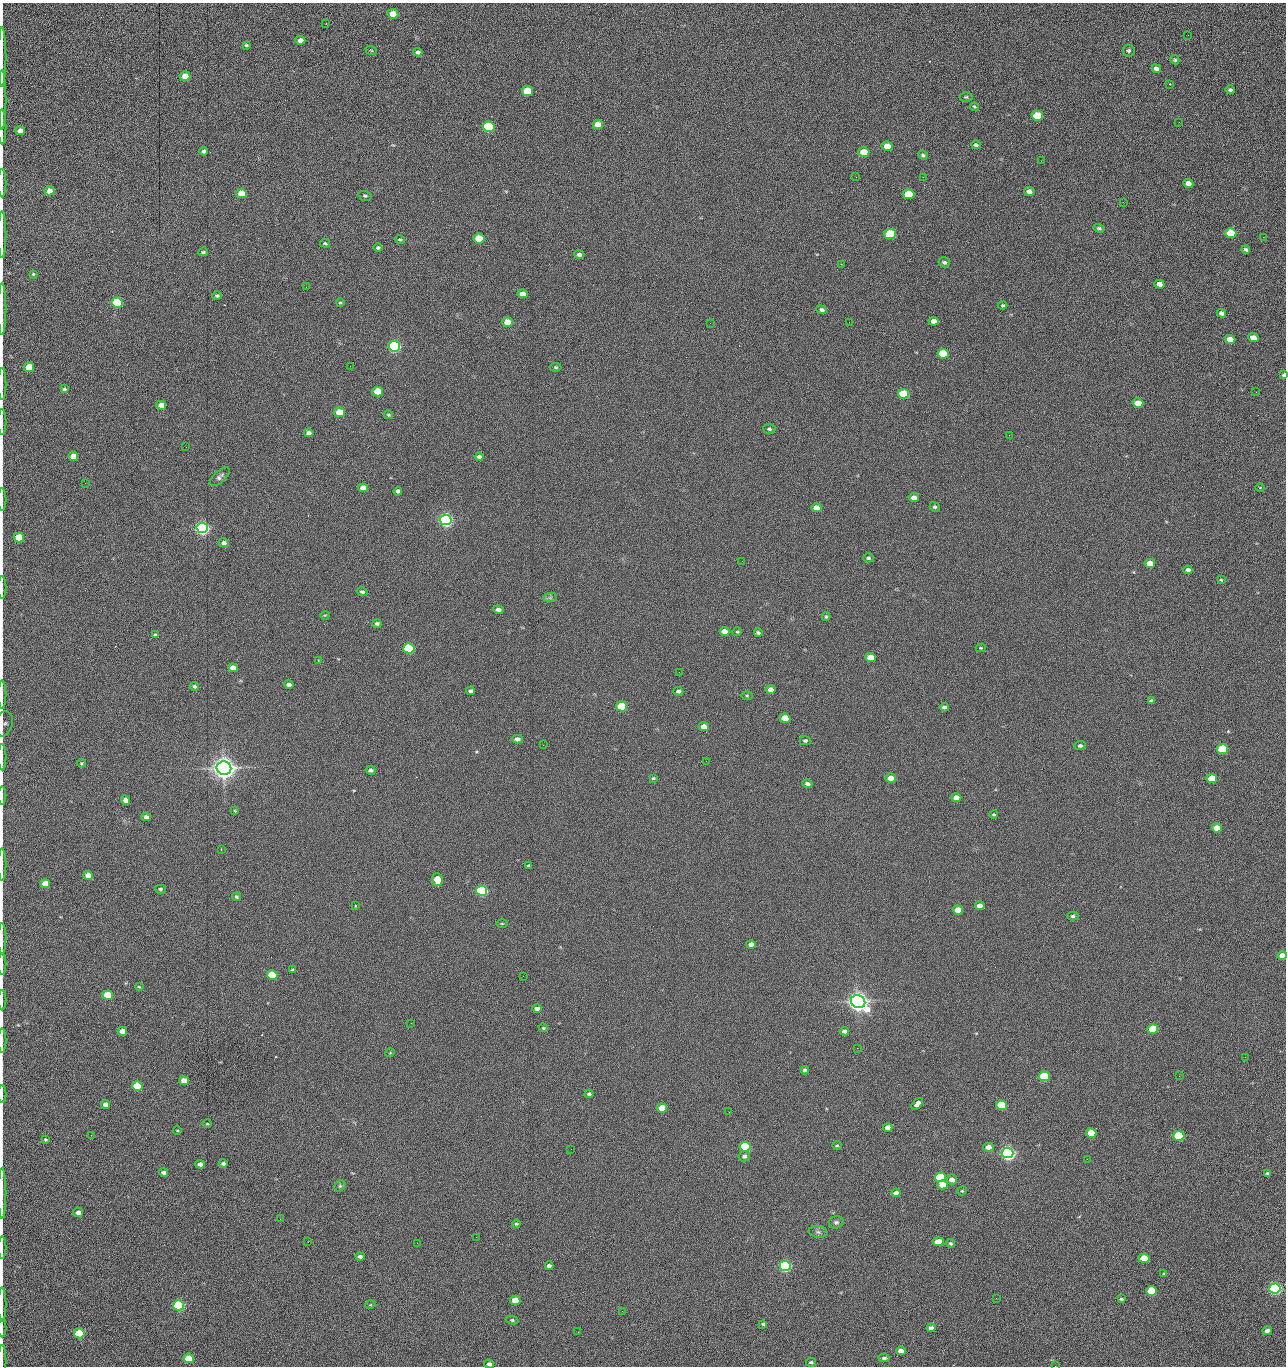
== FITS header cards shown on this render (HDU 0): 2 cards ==
NAXIS1  =                 1284 /fastest changing axis
NAXIS2  =                 1364 /next to fastest changing axis

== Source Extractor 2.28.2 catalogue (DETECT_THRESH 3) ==
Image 1284 x 1364 px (HDU 0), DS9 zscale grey, 1 PNG px = 1 image px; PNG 1288 x 1368 px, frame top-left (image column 1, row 1364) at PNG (2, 3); each listed source drawn as its Kron ellipse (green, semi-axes under 4 px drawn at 4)
Background 146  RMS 15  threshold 44.5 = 3 sigma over >= 5 px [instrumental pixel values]
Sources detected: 273; all 273 listed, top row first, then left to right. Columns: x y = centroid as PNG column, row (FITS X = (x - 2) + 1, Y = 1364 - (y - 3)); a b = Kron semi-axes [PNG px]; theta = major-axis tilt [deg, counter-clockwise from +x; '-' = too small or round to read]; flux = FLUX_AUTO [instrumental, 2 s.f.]
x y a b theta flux
393 14 5 4 - 1.3e+04
326 23 2 2 - 7.4e+02
1188 35 2 2 - 7.3e+02
300 40 5 4 - 4.9e+03
246 45 3 3 - 1.3e+03
371 50 6 3 -19 1.0e+03
1129 51 6 5 - 2.1e+03
418 52 4 4 - 2.5e+03
2 57 30 2 90 6.2e+03
1175 60 5 4 - 1.5e+03
1156 69 5 4 - 4.1e+03
185 76 5 4 - 1.4e+04
1170 84 3 2 - 8.1e+02
1230 90 5 4 - 2.1e+03
528 91 5 5 - 4.2e+04
966 97 6 4 0 1.5e+03
2 100 30 2 90 6.5e+03
974 107 4 3 - 1.1e+03
1037 116 6 5 - 6.1e+04
1179 122 2 2 - 7.3e+02
598 124 5 4 - 1.5e+04
2 127 17 2 90 3.1e+03
489 127 6 5 - 1.6e+05
20 131 5 4 - 5.3e+03
976 145 5 4 - 2.0e+03
887 146 5 4 - 1.2e+04
204 151 4 4 - 2.4e+03
864 152 5 5 - 2.8e+04
923 155 5 3 - 1.6e+03
1041 161 3 2 - 1.3e+03
856 177 2 2 - 1.5e+03
923 177 2 2 - 1.2e+04
2 183 14 2 90 2.7e+03
1188 183 5 4 - 6.3e+03
49 191 5 4 - 1.0e+04
1029 191 5 4 - 5.7e+03
241 193 5 5 - 2.1e+04
909 194 6 5 - 5.2e+04
365 196 7 4 -17 1.7e+03
1123 202 2 2 - 6.1e+02
1099 228 5 4 - 1.7e+03
1231 233 5 5 - 4.3e+04
2 234 23 2 90 4.6e+03
890 234 6 5 - 1.0e+05
1263 237 2 2 - 6.0e+02
479 238 5 5 - 4.1e+04
400 240 5 3 - 1.5e+03
325 243 5 3 - 1.4e+03
378 248 4 4 - 1.6e+03
1246 249 4 3 - 1.8e+03
203 252 5 3 - 1.3e+03
579 254 5 4 - 2.9e+03
944 262 6 5 - 2.1e+03
841 264 2 2 - 1.8e+04
33 274 4 4 - 1.1e+03
1159 284 5 4 - 7.2e+03
306 287 2 2 - 4.2e+02
523 294 5 4 - 9.4e+03
217 296 5 4 - 1.7e+03
117 303 5 5 - 1.0e+05
340 303 4 4 - 1.2e+03
1003 305 4 3 - 1.2e+03
2 309 26 2 90 4.9e+03
822 310 5 4 - 2.2e+03
1221 313 5 4 - 3.6e+03
934 321 5 4 - 7.8e+03
507 322 5 4 - 1.6e+04
849 322 2 2 - 4.5e+02
710 323 2 2 - 2.3e+03
1253 338 5 4 - 1.1e+04
1230 339 5 4 - 1.6e+04
394 346 6 5 - 3.0e+05
943 354 5 5 - 5.9e+04
350 366 2 2 - 1.5e+03
29 367 5 4 - 2.6e+04
556 367 6 4 -2 1.4e+03
1284 375 4 3 - 2.1e+03
2 384 16 2 90 3.0e+03
64 389 4 3 - 1.6e+03
378 391 5 5 - 3.7e+04
1256 392 2 2 - 6.6e+02
903 394 5 5 - 6.0e+04
1138 403 5 4 - 1.9e+04
161 405 5 4 - 8.6e+03
339 412 5 4 - 3.0e+04
388 415 5 3 - 1.1e+03
2 422 13 2 90 2.0e+03
769 429 6 5 - 1.9e+03
309 433 5 4 - 3.8e+03
1009 435 2 2 - 2.2e+03
186 447 2 2 - 1.7e+03
73 456 5 4 - 1.2e+04
479 457 4 4 - 2.6e+03
220 477 12 5 42 3.4e+03
85 483 2 2 - 6.4e+02
1260 487 5 3 - 8.0e+02
363 488 5 4 - 1.0e+04
398 491 4 4 - 2.7e+03
914 498 5 4 - 5.9e+03
2 499 11 2 90 2.1e+03
935 507 5 4 - 1.8e+03
816 508 5 4 - 8.7e+03
446 520 6 5 - 5.1e+05
202 528 6 5 - 5.4e+05
19 537 5 5 - 4.2e+04
224 543 5 4 - 4.0e+03
868 558 5 4 - 1.8e+03
742 561 2 2 - 4.4e+02
1150 563 5 4 - 1.3e+04
1188 570 4 4 - 3.7e+03
1221 580 4 3 - 1.0e+03
2 588 11 2 90 1.8e+03
362 592 5 4 - 2.2e+03
550 598 7 4 1 2.1e+03
498 610 5 4 - 4.6e+03
325 615 4 3 - 7.9e+02
826 617 4 3 - 1.4e+03
377 624 4 4 - 2.0e+03
725 632 5 4 - 1.0e+04
737 632 4 4 - 1.1e+03
758 633 4 3 - 1.9e+03
156 635 4 3 - 1.8e+03
409 648 5 5 - 1.6e+05
981 648 5 4 - 9.8e+02
870 657 5 4 - 1.4e+04
318 660 3 2 - 5.6e+02
233 668 5 4 - 7.5e+03
679 672 2 2 - 1.7e+03
289 684 5 4 - 4.2e+03
194 686 4 4 - 1.9e+03
771 690 5 4 - 6.3e+03
470 691 4 3 - 2.3e+03
678 691 5 4 - 2.5e+03
2 694 14 2 90 2.3e+03
747 695 5 3 - 1.1e+03
1151 701 4 3 - 1.6e+03
622 706 5 5 - 7.1e+04
944 707 4 3 - 2.6e+03
785 718 5 4 - 2.8e+04
3 724 13 9 71 3.6e+03
704 727 5 4 - 7.9e+03
517 739 5 4 - 4.5e+03
805 741 5 4 - 2.0e+03
543 745 2 2 - 2.1e+03
1080 746 5 4 - 2.1e+03
1223 749 5 5 - 7.8e+04
2 757 13 2 90 2.5e+03
706 761 2 2 - 1.6e+03
81 763 4 4 - 1.2e+03
224 768 7 6 - 1.6e+06
371 770 5 4 - 2.5e+03
653 778 4 3 - 1.1e+03
891 778 5 4 - 1.1e+04
1212 778 5 4 - 2.5e+04
807 784 5 4 - 3.1e+03
2 796 9 2 90 1.4e+03
956 798 5 4 - 8.3e+03
126 800 5 4 - 7.0e+03
235 811 4 4 - 1.0e+03
994 815 4 3 - 1.2e+03
146 817 4 4 - 3.8e+03
1217 828 5 4 - 1.6e+04
221 849 2 2 - 5.6e+02
2 865 16 2 90 2.9e+03
528 866 3 3 - 1.7e+03
88 876 5 4 - 1.3e+04
437 880 6 5 - 2.8e+04
45 884 5 4 - 1.6e+04
160 889 5 4 - 1.8e+03
482 891 5 5 - 2.4e+05
237 897 4 4 - 1.6e+03
355 906 3 2 - 1.0e+03
980 906 5 4 - 6.0e+03
958 910 5 4 - 1.9e+04
1073 916 6 4 -1 1.9e+03
502 923 5 3 - 9.6e+02
2 938 16 2 90 2.6e+03
751 944 5 4 - 6.3e+03
1282 955 4 4 - 7.3e+03
2 964 11 2 90 2.0e+03
292 970 4 3 - 1.8e+03
272 975 5 4 - 6.1e+04
523 976 2 2 - 1.3e+03
139 987 4 3 - 9.9e+02
108 995 5 5 - 7.6e+04
2 1000 10 2 90 1.7e+03
858 1002 7 6 - 1.3e+06
537 1008 4 3 - 4.2e+03
411 1023 2 2 - 3.6e+03
543 1028 5 3 - 9.6e+02
1153 1029 5 4 - 4.9e+04
122 1031 5 4 - 1.1e+04
844 1031 5 4 - 3.8e+03
2 1040 12 2 90 2.1e+03
857 1048 3 2 - 9.5e+02
390 1053 5 3 - 7.6e+02
1245 1057 2 2 - 1.3e+03
805 1070 4 4 - 3.3e+03
1044 1076 5 5 - 9.0e+04
1179 1076 2 2 - 1.8e+03
184 1081 5 4 - 1.2e+04
137 1086 5 5 - 6.6e+04
2 1094 9 2 90 1.5e+03
589 1094 4 3 - 2.0e+03
105 1104 4 4 - 5.4e+03
917 1104 7 4 48 4.6e+03
1001 1105 5 5 - 7.4e+04
662 1108 5 4 - 2.1e+04
729 1112 2 2 - 5.9e+02
207 1124 4 3 - 8.2e+02
888 1128 5 4 - 7.3e+03
177 1130 4 3 - 9.2e+02
1091 1133 5 4 - 3.2e+04
91 1135 3 2 - 1.7e+03
1179 1136 5 5 - 1.0e+05
45 1140 4 4 - 1.3e+03
837 1145 4 4 - 1.1e+03
745 1147 5 5 - 1.5e+05
988 1147 5 4 - 8.1e+03
571 1149 2 2 - 6.1e+02
1008 1153 6 5 - 6.3e+05
744 1156 6 5 - 3.1e+03
1087 1159 2 2 - 1.3e+03
223 1163 4 4 - 2.5e+03
200 1164 5 4 - 4.8e+03
164 1172 4 4 - 3.7e+03
1268 1173 4 3 - 1.9e+03
940 1177 5 5 - 1.5e+05
952 1179 5 5 - 6.8e+03
943 1185 5 4 - 1.7e+04
340 1186 6 5 - 1.6e+03
962 1191 5 4 - 1.2e+03
2 1193 25 2 90 4.5e+03
896 1193 4 4 - 4.4e+03
78 1212 5 4 - 4.5e+03
280 1219 2 2 - 1.4e+03
836 1222 7 6 - 2.5e+03
516 1224 4 3 - 1.4e+03
818 1232 9 6 -9 2.9e+03
476 1237 2 2 - 5.4e+03
308 1242 3 2 - 1.2e+03
938 1242 5 4 - 1.9e+04
417 1243 2 2 - 3.7e+03
950 1243 5 4 - 1.4e+03
2 1248 11 2 90 2.0e+03
360 1256 4 3 - 2.9e+03
1144 1258 5 4 - 2.7e+04
549 1266 4 4 - 3.2e+03
785 1266 5 5 - 3.1e+05
1164 1274 3 3 - 9.9e+02
1275 1288 5 5 - 3.7e+05
1152 1291 5 5 - 7.9e+04
996 1298 2 2 - 1.9e+03
1121 1299 4 3 - 1.6e+03
515 1300 5 4 - 1.8e+04
2 1305 17 2 90 3.1e+03
179 1305 5 5 - 2.4e+05
370 1305 5 3 - 8.2e+02
622 1311 3 2 - 6.5e+02
512 1320 6 4 -11 1.7e+03
763 1324 4 3 - 1.2e+03
2 1328 9 2 90 1.2e+03
931 1328 4 4 - 3.9e+03
1267 1331 4 4 - 5.2e+03
578 1332 2 2 - 2.3e+03
79 1333 5 5 - 9.4e+04
901 1351 5 4 - 6.7e+03
189 1358 5 4 - 3.1e+04
884 1358 5 3 - 1.9e+03
2 1361 16 2 90 2.1e+03
811 1362 5 4 - 1.6e+03
489 1364 5 4 - 3.0e+03
1055 1366 2 2 - 1.4e+03
At the frame edge (FLAGS 8, measured only in part): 31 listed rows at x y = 2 57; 2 100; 2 127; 20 131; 2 183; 2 234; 2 309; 1284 375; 2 384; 2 422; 2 499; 19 537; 2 588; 2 694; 3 724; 2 757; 2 796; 2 865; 2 938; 1282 955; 2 964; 2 1000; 2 1040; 2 1094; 2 1193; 2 1248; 2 1305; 2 1328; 2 1361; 489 1364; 1055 1366

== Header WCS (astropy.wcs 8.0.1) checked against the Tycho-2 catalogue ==
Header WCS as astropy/WCSLIB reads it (CRVAL/CRPIX/CD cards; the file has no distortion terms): RA---TAN/DEC--TAN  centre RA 15:41:40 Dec +51:59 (235.42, +51.98 deg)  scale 1.26 arcsec/px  FOV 26.9' x 28.5'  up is +92 deg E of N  parity flipped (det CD > 0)
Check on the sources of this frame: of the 60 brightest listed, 11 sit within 2.0 arcsec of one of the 11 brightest Tycho-2 stars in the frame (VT <= 12.29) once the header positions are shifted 0.34 arcsec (0.33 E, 0.06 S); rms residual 1.06 arcsec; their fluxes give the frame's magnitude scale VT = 25.23 - 2.5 log10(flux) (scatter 0.22 mag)
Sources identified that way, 11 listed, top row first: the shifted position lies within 2.0 arcsec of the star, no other Tycho-2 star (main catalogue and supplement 1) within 4.0 arcsec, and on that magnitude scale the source's flux lands within +1.5 / -3 mag of the star's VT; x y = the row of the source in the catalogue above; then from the Tycho-2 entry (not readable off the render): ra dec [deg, ICRS J2000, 3 dp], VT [Tycho-2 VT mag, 2 dp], TYC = Tycho-2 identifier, HIP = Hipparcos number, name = IAU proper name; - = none
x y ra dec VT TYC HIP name
394 346 235.614 +52.064 11.61 3489-1132-1 - -
446 520 235.514 +52.049 11.19 3489-1407-1 - -
202 528 235.515 +52.133 11.12 3489-1380-1 - -
224 768 235.378 +52.130 9.31 3489-1322-1 76850 -
482 891 235.303 +52.042 11.52 3489-958-1 - -
858 1002 235.232 +51.912 9.59 3489-824-1 - -
1008 1153 235.143 +51.862 10.97 3489-1016-1 - -
940 1177 235.131 +51.886 12.29 3489-908-1 - -
785 1266 235.084 +51.941 11.45 3489-1346-1 - -
1275 1288 235.062 +51.771 11.53 3489-1453-1 - -
179 1305 235.075 +52.152 11.74 3489-912-1 - -